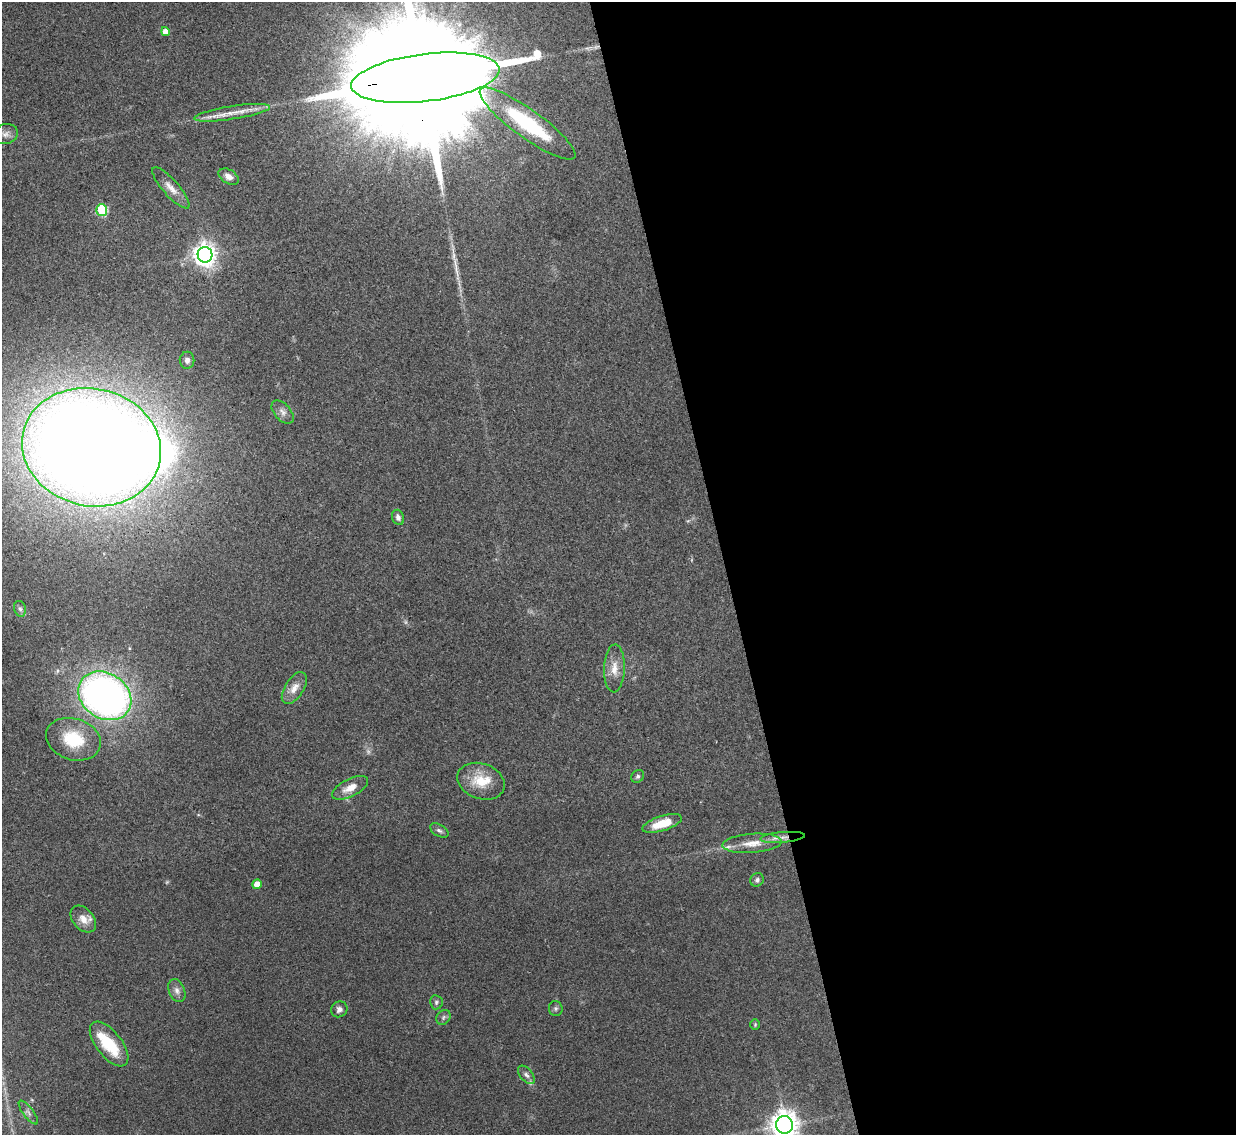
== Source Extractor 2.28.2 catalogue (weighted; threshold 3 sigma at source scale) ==
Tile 8 of 4 x 4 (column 4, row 2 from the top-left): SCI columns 3704-4937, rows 2403-3535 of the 4937 x 4921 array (HDU 1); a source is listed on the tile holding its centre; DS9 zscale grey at full resolution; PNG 1238 x 1137 px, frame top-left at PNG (2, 2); each listed source drawn as its Kron ellipse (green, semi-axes under 4 px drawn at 4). Shown black and unused: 41% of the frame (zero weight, under 3 of 4 exposures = <1% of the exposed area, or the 3 px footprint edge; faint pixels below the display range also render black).
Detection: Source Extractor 2.28.2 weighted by HDU 2 'WHT'; one run over the whole footprint, this tile lists its part. Background 0.0961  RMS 0.0062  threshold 0.028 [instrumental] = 3 sigma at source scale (4.5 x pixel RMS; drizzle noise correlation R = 1.50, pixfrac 1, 0.05/0.05 arcsec/px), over >= 5 px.
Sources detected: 45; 2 too faint to see at this stretch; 1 inside a brighter object's white glare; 1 long thin detection or spike segment (spike, bleed or trail) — neither listed nor drawn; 3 inside a brighter listed object's ellipse — not listed separately; the other 38 listed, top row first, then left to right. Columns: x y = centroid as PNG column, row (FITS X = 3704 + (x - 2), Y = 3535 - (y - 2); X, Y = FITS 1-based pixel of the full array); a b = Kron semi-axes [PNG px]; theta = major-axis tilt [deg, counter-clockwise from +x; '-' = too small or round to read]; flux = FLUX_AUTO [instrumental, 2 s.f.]
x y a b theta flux
165 32 4 4 - 5.6
425 78 74 24 7 56000
232 113 38 6 9 9.7
527 124 58 14 -36 56
6 134 13 10 17 3.6
229 177 11 7 -31 3.7
171 188 26 8 -49 6.3
102 210 6 5 - 37
205 255 8 7 - 500
187 360 8 7 - 3.1
283 412 14 8 -48 3.2
91 447 70 58 -13 1800
398 517 8 6 -69 2.4
20 609 8 6 -72 1.6
614 668 24 10 88 7.9
294 688 18 9 57 6.4
105 696 28 22 -33 310
73 739 28 20 -18 26
638 776 7 5 45 1.4
481 781 24 17 -19 16
350 788 20 8 27 7.3
662 823 20 7 18 13
439 830 10 5 -31 1.8
783 837 22 5 5 5.3
752 843 29 9 4 10
757 880 7 6 - 1.6
257 884 5 4 - 8.3
83 919 15 10 -48 6.6
177 990 12 8 -66 3.1
436 1002 7 6 - 1.4
556 1008 7 6 - 1.3
339 1009 8 7 - 2.7
443 1017 8 6 50 1.5
755 1024 5 4 - 0.74
109 1044 26 12 -52 24
526 1075 11 6 -50 2.2
28 1113 14 5 -53 2.4
784 1125 9 8 - 780
Overlapping masked pixels (flux is a lower limit): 2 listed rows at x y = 425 78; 783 837
Isophote crosses this tile's border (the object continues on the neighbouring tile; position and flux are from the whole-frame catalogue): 2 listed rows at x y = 425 78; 784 1125